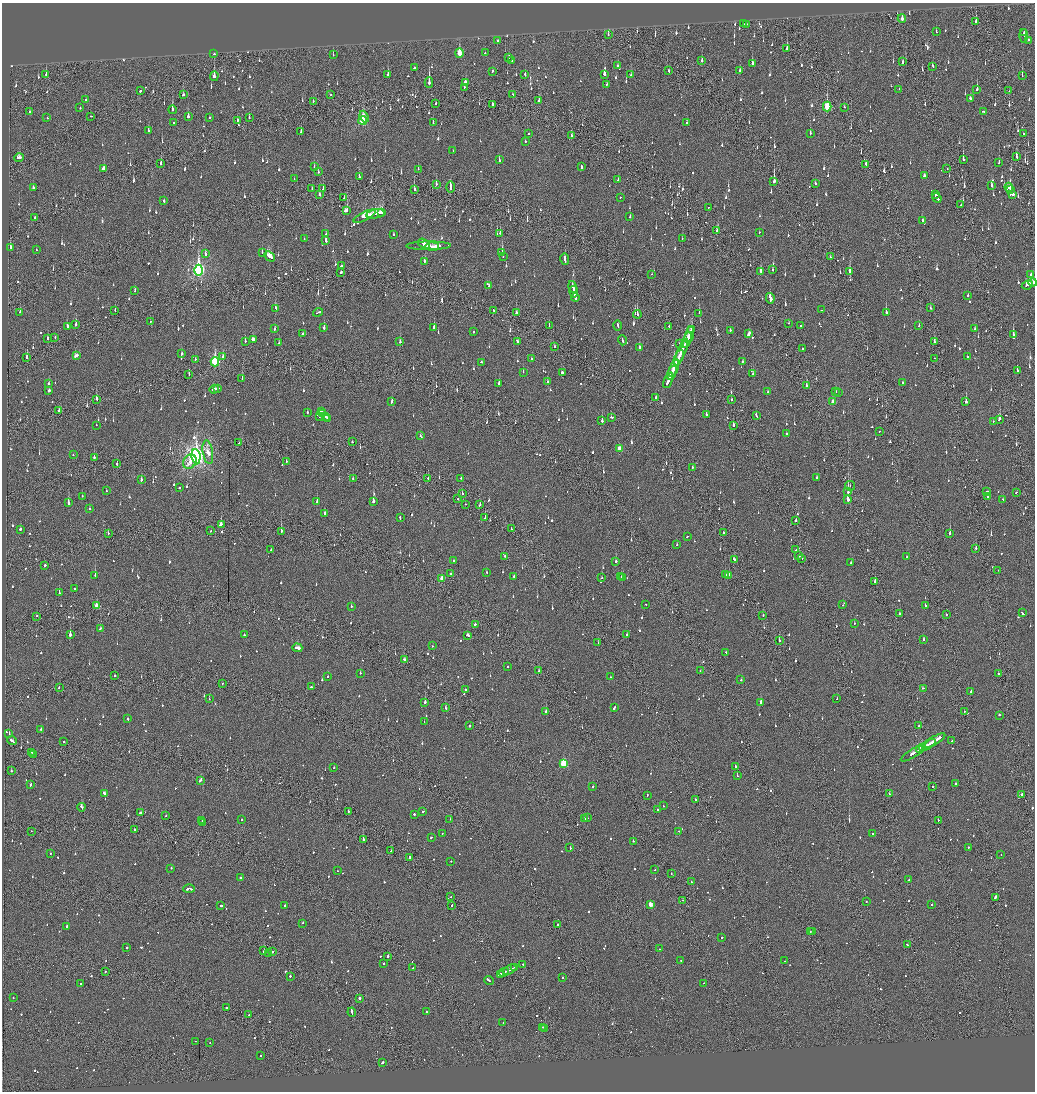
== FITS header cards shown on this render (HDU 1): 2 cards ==
NAXIS1  =                 2065
NAXIS2  =                 2179

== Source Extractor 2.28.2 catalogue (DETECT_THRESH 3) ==
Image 2065 x 2179 px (HDU 1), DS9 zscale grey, zoomed out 1/2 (1 PNG px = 2 x 2 image px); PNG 1037 x 1094 px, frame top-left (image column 1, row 2178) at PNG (2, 3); each listed source drawn as its Kron ellipse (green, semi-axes under 4 px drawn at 4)
Background -0.111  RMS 0.074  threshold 0.221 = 3 sigma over >= 5 px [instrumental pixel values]
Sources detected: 1507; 61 cannot appear on this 1/2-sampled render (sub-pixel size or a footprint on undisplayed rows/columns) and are neither listed nor drawn; of the other 1446, the 500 brightest by FLUX_AUTO listed and drawn (946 fainter detections omitted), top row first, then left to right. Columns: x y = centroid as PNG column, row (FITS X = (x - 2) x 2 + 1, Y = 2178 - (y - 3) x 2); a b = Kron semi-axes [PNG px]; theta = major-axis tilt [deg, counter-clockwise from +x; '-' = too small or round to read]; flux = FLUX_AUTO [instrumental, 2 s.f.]
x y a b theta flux
902 18 4 2 - 83
976 22 2 2 - 300
743 24 2 2 - 69
746 24 2 2 - 67
936 32 2 2 - 72
1024 33 2 1 - 80
608 34 2 2 - 100
1024 36 7 2 90 270
497 40 2 2 - 93
1028 40 2 2 - 74
787 49 4 2 - 220
459 53 4 3 - 350
485 53 2 2 - 54
214 54 2 2 - 170
333 55 3 2 - 52
509 57 3 2 - 56
512 60 2 2 - 99
702 61 3 2 - 200
903 62 3 2 - 110
752 63 3 2 - 100
618 66 3 2 - 62
933 66 3 2 - 79
414 68 2 2 - 80
493 71 2 2 - 230
669 71 3 2 - 120
740 71 3 2 - 100
388 74 4 2 - 100
604 74 3 2 - 210
46 75 3 2 - 120
525 75 3 2 - 55
631 75 2 2 - 190
1022 75 3 1 - 150
214 76 5 2 - 470
465 82 3 2 - 370
429 83 5 2 - 430
607 84 3 2 - 180
464 87 2 1 - 110
899 89 2 2 - 51
977 89 3 2 - 120
140 91 3 2 - 150
1009 91 2 1 - 69
331 94 2 1 - 75
513 94 2 2 - 66
183 95 3 2 - 81
970 98 2 2 - 79
86 100 2 2 - 68
539 100 2 2 - 69
313 101 2 2 - 63
436 103 2 1 - 140
492 104 3 2 - 120
827 107 5 3 - 700
844 107 2 2 - 68
80 108 2 2 - 53
172 110 4 2 - 670
983 111 2 1 - 210
30 112 2 2 - 170
91 116 2 2 - 62
188 117 2 2 - 390
249 117 3 2 - 56
364 117 6 3 -68 110
47 118 2 2 - 51
210 118 2 2 - 59
237 120 3 2 - 53
363 120 4 3 - 1100
173 123 3 2 - 100
433 123 3 2 - 86
687 123 2 2 - 110
148 130 3 2 - 68
301 132 3 2 - 79
810 133 3 2 - 130
1023 133 2 2 - 57
529 134 2 2 - 82
571 135 3 1 - 57
525 141 2 2 - 53
453 151 2 2 - 57
1016 157 3 2 - 150
19 158 5 3 - 130
963 159 2 2 - 510
499 160 3 2 - 70
999 162 2 2 - 83
161 163 3 2 - 63
866 164 3 2 - 82
314 167 3 2 - 110
581 167 4 2 - 140
103 168 3 3 - 89
418 169 2 1 - 76
947 169 2 1 - 83
318 172 2 2 - 77
359 176 4 2 - 100
924 176 3 2 - 72
294 179 2 1 - 53
618 180 2 2 - 180
774 182 4 2 - 760
815 183 2 2 - 88
436 184 3 2 - 140
991 186 3 2 - 82
450 187 6 2 -89 420
1009 187 4 4 - 110
33 188 2 2 - 150
312 188 2 1 - 67
323 189 2 2 - 98
414 189 4 2 - 69
1010 189 2 2 - 53
319 194 3 2 - 180
936 194 2 2 - 530
1013 194 3 2 - 200
620 197 2 2 - 59
344 198 3 2 - 83
937 198 5 2 - 510
164 201 2 2 - 77
961 205 3 2 - 83
708 207 2 1 - 130
346 211 4 3 - 190
382 213 4 3 - 410
375 214 9 2 10 370
365 216 12 4 25 420
630 217 2 2 - 81
35 218 2 2 - 76
922 221 3 2 - 100
717 231 4 2 - 580
759 232 2 2 - 54
500 233 2 2 - 83
326 234 2 2 - 110
393 234 2 2 - 70
682 238 2 1 - 66
304 239 2 2 - 55
326 241 3 2 - 300
424 244 6 3 -35 340
428 246 22 2 0 350
432 246 7 1 3 250
10 248 3 2 - 170
36 250 2 2 - 53
262 252 2 2 - 73
502 253 3 2 - 240
205 254 3 2 - 94
269 256 6 3 -46 370
503 256 2 2 - 62
830 257 2 2 - 160
565 259 5 2 - 270
424 261 2 2 - 230
341 266 2 2 - 120
198 270 5 4 - 3900
773 270 3 2 - 58
760 271 3 2 - 260
850 271 3 2 - 470
341 273 3 2 - 67
652 274 2 1 - 57
1031 274 3 2 - 87
1033 283 4 3 - 200
1027 285 6 2 26 250
489 286 2 2 - 74
573 287 6 2 -75 230
135 291 2 2 - 83
574 292 6 2 -81 270
968 296 2 2 - 58
575 297 4 2 - 140
770 298 5 2 - 280
276 308 4 2 - 120
930 308 2 2 - 68
115 310 2 1 - 87
494 310 2 2 - 60
821 310 2 2 - 54
20 312 2 1 - 80
318 312 5 2 - 220
886 312 3 2 - 300
516 313 3 2 - 100
699 313 3 2 - 120
637 314 4 2 - 190
150 321 2 1 - 57
789 323 2 1 - 53
76 324 3 2 - 130
618 325 5 2 - 150
67 326 3 2 - 100
549 326 2 1 - 54
669 326 2 1 - 180
800 326 2 2 - 130
919 326 2 1 - 90
434 327 2 2 - 790
324 328 3 2 - 130
275 329 3 2 - 72
692 329 3 2 - 180
975 329 2 2 - 61
730 330 3 2 - 78
473 331 2 2 - 85
303 334 2 2 - 75
749 334 4 2 - 220
689 335 9 2 75 780
1013 335 3 2 - 350
55 337 2 2 - 62
47 339 3 2 - 110
253 339 4 3 - 280
622 340 5 2 - 200
687 340 8 1 68 430
245 341 3 2 - 88
400 342 3 2 - 81
518 342 4 2 - 220
934 342 3 2 - 140
279 343 3 1 - 59
679 343 2 1 - 52
554 346 2 1 - 140
639 347 2 2 - 120
802 349 2 2 - 62
681 352 14 2 66 980
182 354 2 2 - 120
76 356 4 2 - 110
967 356 2 2 - 58
223 357 3 2 - 56
27 358 3 2 - 270
679 358 8 2 64 540
934 358 2 2 - 57
195 359 2 2 - 67
531 359 2 2 - 66
742 361 2 2 - 150
215 362 4 3 - 1300
482 362 2 2 - 280
674 368 9 2 66 900
1017 370 2 2 - 100
523 372 2 2 - 130
672 372 7 2 67 490
562 373 3 2 - 92
753 374 2 2 - 68
189 375 2 1 - 58
242 379 2 1 - 75
668 380 8 2 66 430
547 382 2 2 - 72
48 383 2 2 - 56
499 383 4 2 - 110
902 383 2 2 - 67
806 386 3 2 - 150
217 388 2 1 - 91
214 389 5 2 - 210
49 391 3 2 - 89
835 391 3 2 - 140
768 392 2 2 - 58
839 392 2 2 - 66
656 397 2 2 - 71
96 399 3 2 - 220
731 400 2 2 - 67
392 401 3 2 - 110
833 402 3 2 - 170
966 402 3 2 - 480
59 410 2 2 - 69
321 411 2 1 - 330
307 412 2 2 - 83
322 413 2 2 - 380
706 414 2 2 - 60
319 416 2 1 - 240
325 416 3 2 - 52
756 416 3 2 - 160
611 417 3 2 - 67
327 419 3 2 - 92
999 419 3 2 - 220
602 421 3 2 - 140
993 421 2 2 - 54
96 425 2 1 - 58
733 425 2 2 - 310
880 431 2 2 - 110
786 434 2 2 - 120
420 436 2 2 - 53
352 442 2 2 - 58
239 443 3 1 - 150
619 449 3 3 - 170
208 452 12 5 -81 280
73 455 2 2 - 52
94 457 2 2 - 210
196 457 8 4 -84 8700
286 461 2 2 - 53
190 462 7 6 - 170
117 464 3 2 - 85
692 467 2 2 - 58
817 477 2 2 - 52
353 478 2 2 - 51
428 478 2 2 - 79
461 478 2 2 - 110
141 480 4 2 - 190
850 486 5 5 - 53
179 488 2 1 - 480
106 490 2 1 - 81
848 492 2 2 - 700
987 492 2 2 - 71
462 493 2 1 - 96
1016 493 3 1 - 65
82 496 2 2 - 64
987 497 3 2 - 76
458 499 2 2 - 71
1003 499 2 2 - 62
848 500 2 2 - 3400
317 501 4 2 - 250
373 501 3 2 - 360
68 503 4 2 - 420
465 504 2 2 - 69
480 505 3 2 - 67
89 509 2 2 - 120
324 514 3 2 - 100
400 518 3 2 - 120
485 518 3 1 - 110
796 521 2 2 - 120
221 524 3 2 - 340
20 529 2 2 - 320
511 529 2 1 - 53
211 531 2 2 - 62
281 531 2 2 - 330
108 533 2 2 - 60
724 533 3 1 - 200
950 533 3 2 - 220
687 536 2 1 - 340
677 545 2 2 - 100
976 548 2 2 - 200
796 549 2 1 - 130
271 550 2 2 - 58
505 556 2 2 - 64
799 556 2 2 - 260
907 557 2 2 - 62
802 558 2 2 - 63
734 560 4 2 - 110
453 561 2 2 - 75
616 562 2 2 - 120
851 563 2 2 - 57
45 565 2 2 - 480
998 570 2 2 - 51
486 572 2 2 - 51
451 574 2 1 - 190
95 575 2 2 - 300
725 575 2 2 - 220
729 575 2 1 - 52
514 576 2 2 - 62
621 577 2 2 - 63
623 577 3 2 - 97
602 578 2 2 - 52
442 579 3 3 - 340
875 582 2 2 - 390
75 589 2 2 - 62
59 592 2 1 - 220
646 604 2 2 - 56
843 605 2 1 - 87
925 605 2 2 - 130
97 606 3 2 - 300
351 606 2 2 - 69
899 613 2 2 - 130
1022 613 4 2 - 210
763 615 2 2 - 110
946 615 2 2 - 75
37 616 2 1 - 62
854 623 2 2 - 73
475 624 2 2 - 330
100 628 3 2 - 83
70 635 3 2 - 580
244 635 2 2 - 180
467 635 3 2 - 170
627 635 2 1 - 610
923 639 2 2 - 100
779 641 2 2 - 230
598 643 2 1 - 53
432 646 2 2 - 89
297 648 5 2 - 450
726 652 2 2 - 96
404 660 3 2 - 140
507 666 2 2 - 110
539 670 2 2 - 51
700 671 2 2 - 58
360 673 2 2 - 210
998 674 2 2 - 100
115 676 2 2 - 69
327 677 2 2 - 63
610 677 2 2 - 76
741 680 2 2 - 150
223 683 2 1 - 54
311 687 2 2 - 75
59 688 2 2 - 73
923 688 2 2 - 100
465 690 2 2 - 53
970 692 3 2 - 100
209 699 2 2 - 260
837 699 2 2 - 75
425 702 2 2 - 370
760 703 2 2 - 390
445 708 3 2 - 110
614 708 3 2 - 150
964 711 2 1 - 55
546 712 2 2 - 450
999 715 2 2 - 56
128 719 3 2 - 76
424 722 2 1 - 65
469 726 2 2 - 120
918 726 2 1 - 62
41 729 2 2 - 100
9 734 2 2 - 260
935 740 12 2 31 640
12 741 5 2 - 140
64 741 2 2 - 77
952 741 2 1 - 58
927 745 9 2 32 290
922 748 3 1 - 320
920 749 2 1 - 190
31 752 2 2 - 62
33 754 2 2 - 66
913 754 14 2 31 400
563 763 3 3 - 900
334 767 2 2 - 55
736 767 3 2 - 490
11 771 2 2 - 78
737 776 2 2 - 250
200 780 4 2 - 120
956 783 2 2 - 70
30 785 3 2 - 88
933 786 2 2 - 93
593 787 2 2 - 55
105 793 3 2 - 310
889 794 2 2 - 110
1022 794 2 1 - 840
647 795 2 1 - 58
695 800 2 2 - 88
663 806 2 1 - 89
81 807 4 2 - 310
657 810 2 2 - 51
348 811 2 2 - 76
423 812 2 2 - 68
140 813 3 2 - 190
414 814 2 2 - 160
165 816 2 2 - 130
588 818 2 1 - 220
450 819 2 1 - 78
584 819 3 2 - 110
202 820 2 2 - 140
242 820 2 2 - 66
938 820 2 1 - 110
203 822 2 2 - 270
134 829 2 1 - 54
31 831 2 1 - 310
679 831 2 2 - 54
442 833 2 2 - 67
872 833 2 1 - 210
431 837 2 2 - 56
363 839 2 2 - 220
633 841 2 2 - 210
968 847 2 2 - 63
570 848 2 2 - 230
391 851 2 2 - 100
51 853 2 1 - 57
1001 855 2 1 - 220
409 857 3 2 - 120
451 861 2 2 - 52
171 868 2 2 - 51
655 870 2 2 - 64
337 871 2 1 - 57
671 874 2 1 - 67
240 877 2 1 - 77
909 880 2 1 - 53
691 882 2 2 - 71
189 889 6 2 1 280
451 897 2 2 - 78
996 897 4 2 - 310
682 900 2 1 - 51
866 902 2 2 - 53
650 904 3 2 - 190
452 905 3 2 - 88
932 905 2 2 - 160
221 906 2 2 - 98
285 906 2 2 - 92
303 923 2 2 - 120
557 925 2 1 - 80
67 926 2 2 - 180
810 932 2 2 - 90
812 932 2 2 - 52
722 938 2 1 - 300
907 945 2 2 - 63
127 948 2 2 - 95
660 949 2 2 - 57
264 951 2 1 - 510
273 952 2 2 - 140
268 954 2 1 - 68
388 956 2 2 - 240
681 961 2 1 - 100
785 961 2 1 - 120
384 963 2 2 - 78
523 964 2 2 - 67
514 967 3 2 - 160
413 968 2 1 - 55
510 970 7 1 28 310
105 972 2 1 - 94
504 972 5 2 - 220
500 974 3 2 - 200
290 976 2 2 - 140
562 978 2 2 - 63
489 980 5 2 - 330
80 983 2 2 - 60
704 983 2 1 - 150
13 998 2 2 - 65
359 998 2 2 - 470
226 1008 2 2 - 200
352 1012 5 1 - 240
426 1012 2 2 - 69
249 1014 2 1 - 73
503 1022 2 2 - 93
543 1027 2 2 - 81
545 1028 3 2 - 81
195 1041 2 1 - 55
210 1043 2 1 - 95
260 1055 2 2 - 95
382 1062 3 2 - 190
At the frame edge (FLAGS 8, measured only in part): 1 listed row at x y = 1033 283
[946 fainter detections neither listed nor drawn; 61 sub-pixel or undisplayed-footprint detections neither listed nor drawn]